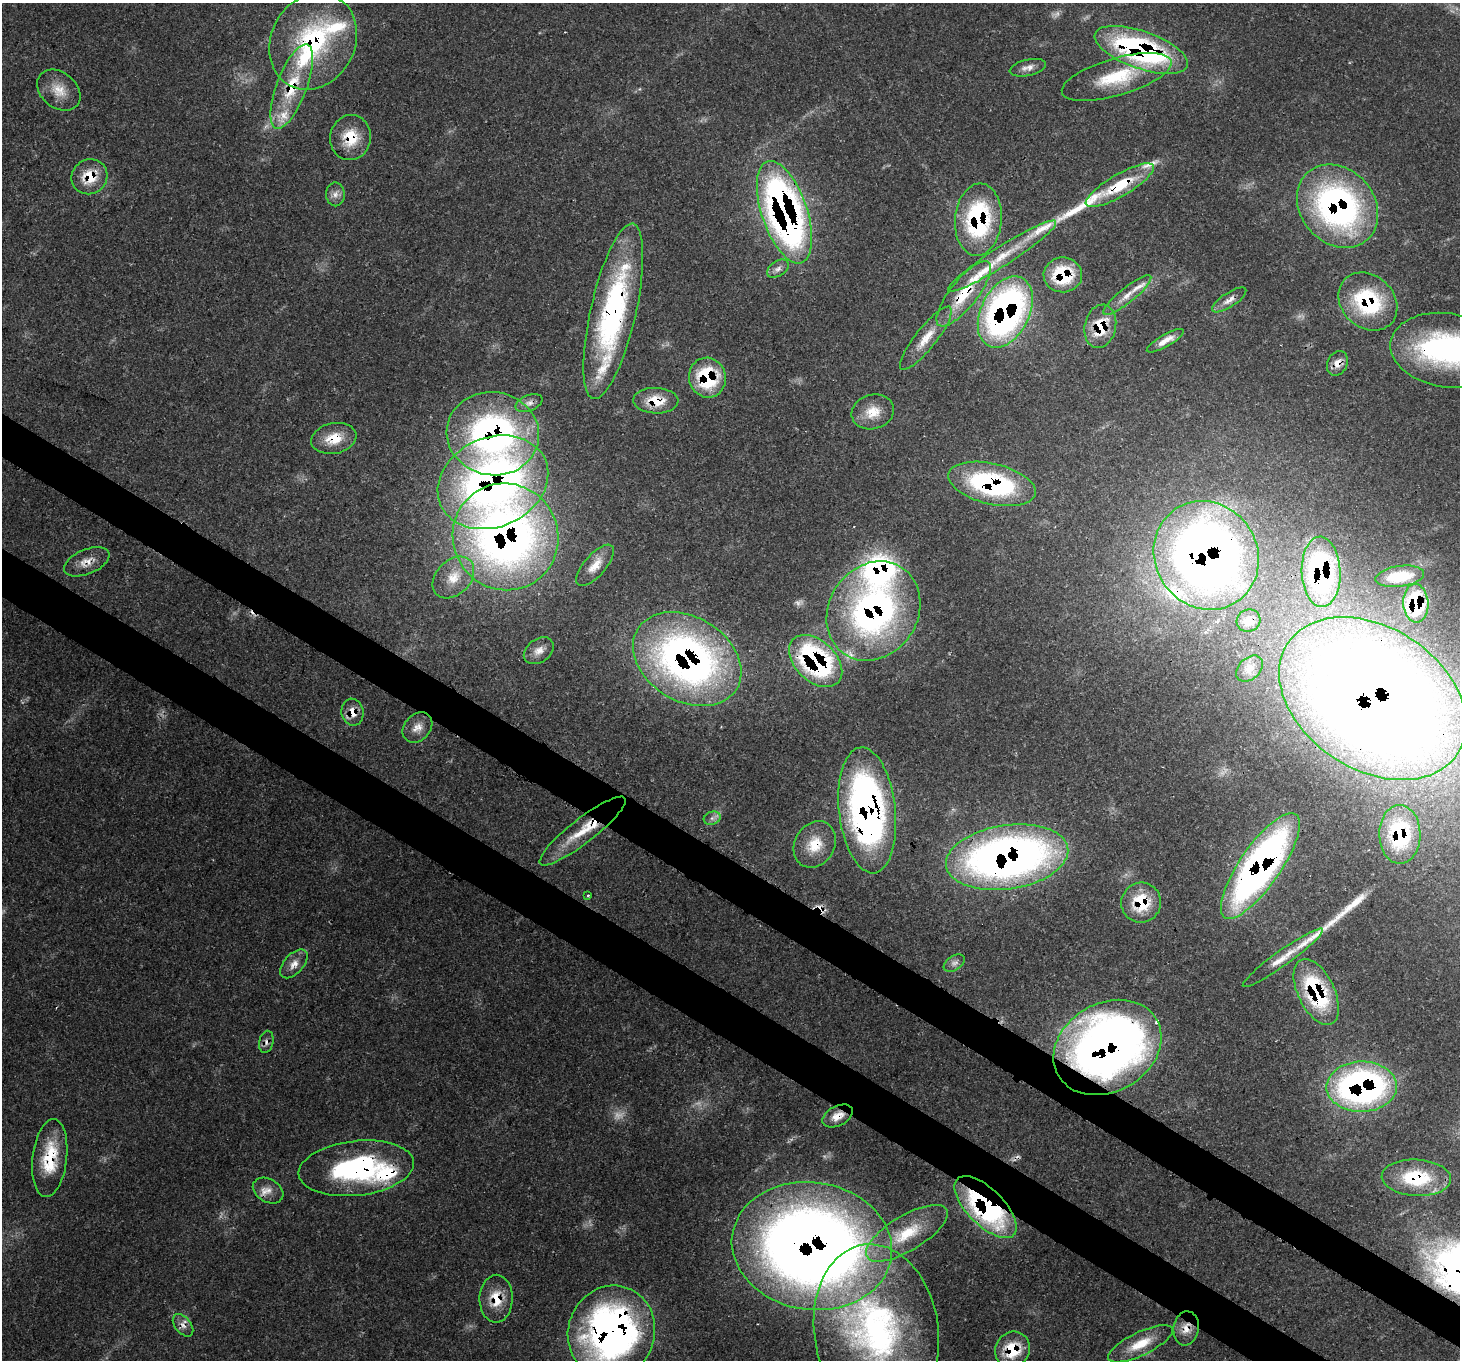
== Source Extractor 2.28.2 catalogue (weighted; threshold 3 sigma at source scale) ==
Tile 6 of 4 x 4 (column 2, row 2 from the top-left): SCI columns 1531-2988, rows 3063-4420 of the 5971 x 6062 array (HDU 1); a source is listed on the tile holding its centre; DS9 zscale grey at full resolution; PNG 1462 x 1362 px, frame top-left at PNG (2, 3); each listed source drawn as its Kron ellipse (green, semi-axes under 4 px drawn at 4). Shown black and unused: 7% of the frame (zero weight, under 3 of 4 exposures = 7% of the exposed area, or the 3 px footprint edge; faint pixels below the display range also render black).
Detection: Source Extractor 2.28.2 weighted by HDU 2 'WHT'; one run over the whole footprint, this tile lists its part. Background 0.0597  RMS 0.0031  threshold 0.0139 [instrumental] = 3 sigma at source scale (4.5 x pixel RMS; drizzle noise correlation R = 1.50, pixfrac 1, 0.0396/0.0396 arcsec/px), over >= 5 px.
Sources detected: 110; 5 too faint to see at this stretch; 5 cosmic-ray / hot-pixel residue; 3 long thin detections or spike segments (spike, bleed or trail) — neither listed nor drawn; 14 inside a brighter listed object's ellipse — not listed separately; the other 83 listed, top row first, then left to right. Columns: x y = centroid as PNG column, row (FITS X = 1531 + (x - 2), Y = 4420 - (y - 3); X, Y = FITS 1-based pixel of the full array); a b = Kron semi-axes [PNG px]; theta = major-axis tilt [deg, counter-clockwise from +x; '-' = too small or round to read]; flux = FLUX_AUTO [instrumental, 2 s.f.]
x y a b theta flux
313 41 50 42 62 51
1141 50 49 18 -19 78
1028 68 18 8 13 2.4
1117 77 57 18 16 19
292 87 45 15 69 18
59 90 24 17 -40 6.4
350 138 22 20 79 10
89 177 18 17 - 9.4
1120 185 39 11 30 16
335 194 12 9 -89 2.1
1338 206 45 37 -48 99
784 212 53 22 -71 180
978 220 36 23 85 43
1002 256 64 9 33 12
778 269 12 7 33 1.7
1063 275 19 17 2 19
964 294 40 13 52 14
1127 295 30 7 39 4.3
1229 300 20 7 33 2.5
1368 302 32 26 -43 27
613 311 90 22 77 72
1005 312 38 24 64 130
1100 326 22 15 78 13
926 338 39 10 52 6.8
1165 341 21 6 30 3.5
1447 350 57 37 -9 74
1337 363 13 10 65 3.1
707 378 20 18 -75 24
656 401 22 13 -2 8.2
529 403 14 8 22 1.9
873 412 21 17 17 6.9
493 434 46 41 -10 110
334 438 23 15 12 8.5
493 482 57 44 24 180
992 484 44 20 -13 52
505 537 54 52 -58 220
1206 555 56 51 -57 320
87 562 24 12 23 4.5
595 565 26 10 49 4.8
1321 572 35 19 -88 51
1400 576 24 10 8 9.7
453 577 24 17 46 7.8
1416 603 19 12 -86 22
873 611 52 44 56 110
1249 621 12 11 - 2.3
539 651 16 11 36 3.3
687 659 58 42 -31 170
816 661 31 20 -43 66
1250 669 15 10 43 2.3
1373 699 101 71 -33 790
353 712 13 11 -80 4.6
417 728 17 13 47 3.4
867 810 63 28 -84 130
712 818 8 6 19 1.3
583 831 54 12 38 13
1400 834 29 20 -89 25
815 844 24 20 59 9.8
1007 857 61 32 9 220
1260 866 62 20 55 170
588 895 3 3 - 0.77
1141 903 20 19 - 14
1283 958 49 7 36 5.6
954 963 11 7 34 1.5
294 964 17 9 48 3.1
1316 992 35 18 -64 35
266 1042 11 7 77 1.5
1107 1047 57 44 30 250
1362 1087 35 25 1 120
838 1116 16 9 28 4
50 1158 39 17 83 16
356 1168 58 27 6 55
1416 1178 34 18 -3 20
268 1190 16 11 -29 3.5
986 1207 40 18 -45 67
907 1233 46 17 31 15
812 1246 80 64 -9 460
496 1299 24 16 90 8.7
183 1325 13 8 -50 2.1
1186 1328 17 12 81 4
876 1331 87 62 -82 100
611 1332 47 43 69 160
1140 1344 35 11 26 8.7
1012 1350 18 17 - 12
Overlapping masked pixels (flux is a lower limit): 57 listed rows (the first 20) at x y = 313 41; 1141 50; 292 87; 350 138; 89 177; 1120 185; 1338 206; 784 212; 978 220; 1002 256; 1063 275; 964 294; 1368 302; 613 311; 1005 312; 1100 326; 1447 350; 1337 363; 707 378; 656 401
Isophote crosses this tile's border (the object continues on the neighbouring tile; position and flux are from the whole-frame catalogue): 3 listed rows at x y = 1447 350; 876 1331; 611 1332